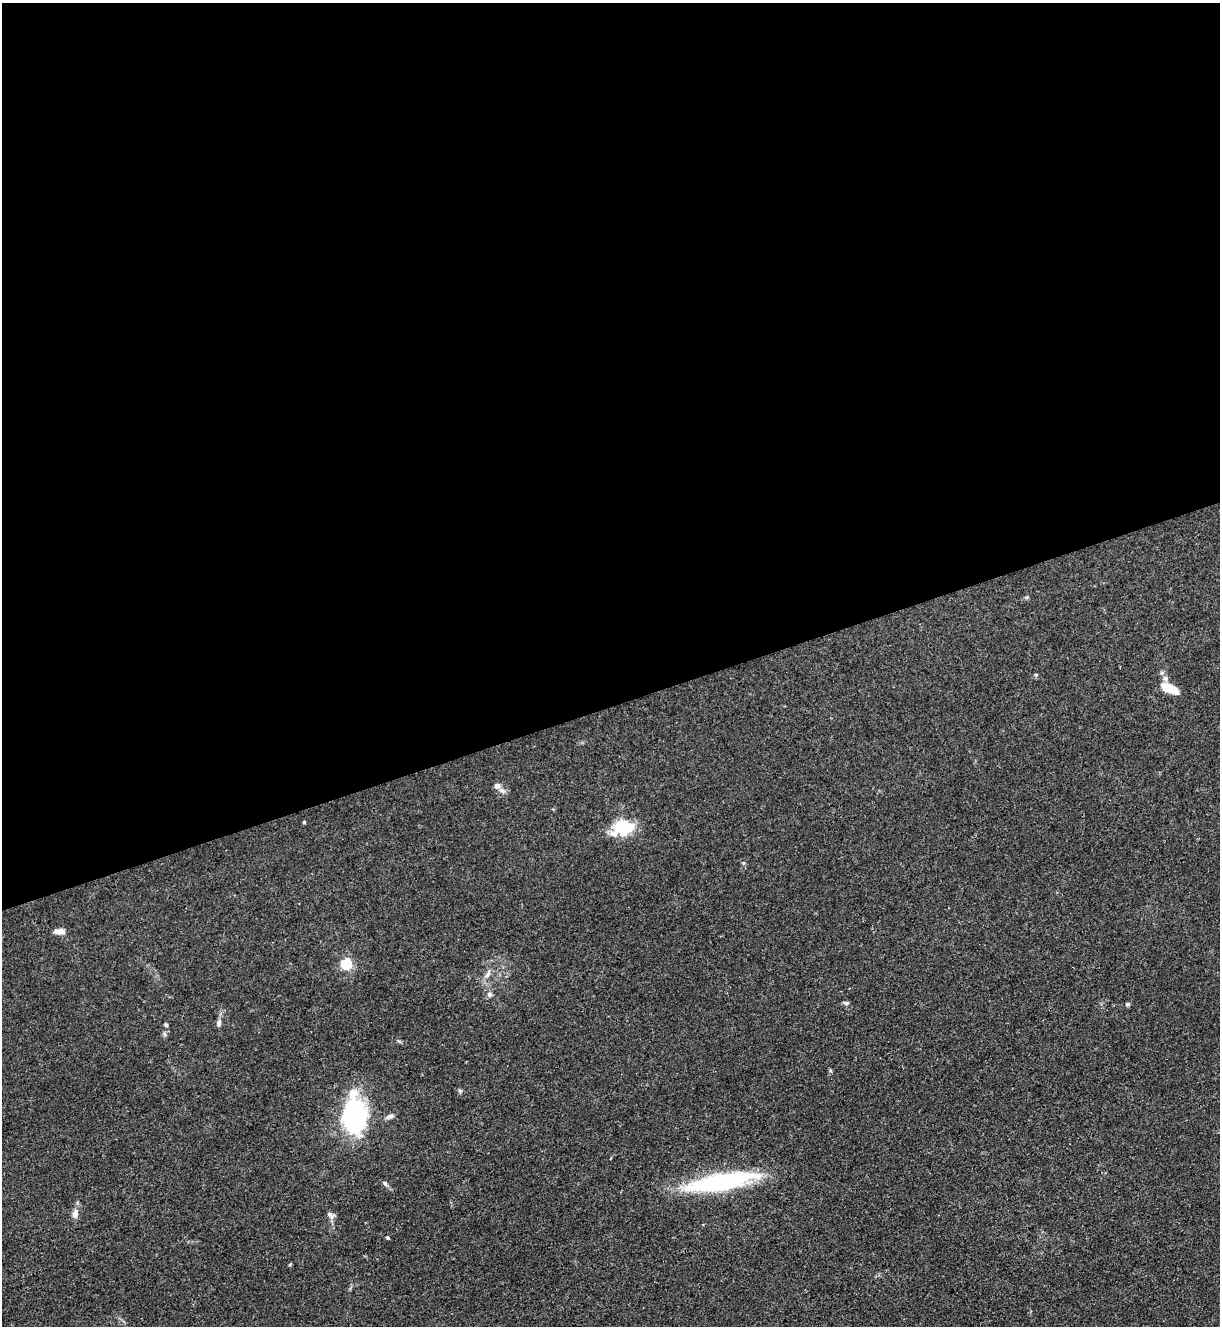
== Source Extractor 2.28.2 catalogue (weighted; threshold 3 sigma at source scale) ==
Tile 2 of 4 x 4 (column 2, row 1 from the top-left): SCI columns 1364-2581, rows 3978-5301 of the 5287 x 5305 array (HDU 1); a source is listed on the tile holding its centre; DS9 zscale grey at full resolution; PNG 1222 x 1328 px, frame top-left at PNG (2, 3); no overlay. Shown black and unused: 53% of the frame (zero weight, under 3 of 4 exposures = <1% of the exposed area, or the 3 px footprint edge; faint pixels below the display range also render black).
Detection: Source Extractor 2.28.2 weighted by HDU 2 'WHT'; one run over the whole footprint, this tile lists its part. Background 0.0313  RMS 0.0027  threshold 0.0121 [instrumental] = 3 sigma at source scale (4.5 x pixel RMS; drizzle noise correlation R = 1.50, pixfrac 1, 0.05/0.05 arcsec/px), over >= 5 px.
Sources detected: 25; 3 inside a brighter listed object's ellipse — not listed separately; the other 22 listed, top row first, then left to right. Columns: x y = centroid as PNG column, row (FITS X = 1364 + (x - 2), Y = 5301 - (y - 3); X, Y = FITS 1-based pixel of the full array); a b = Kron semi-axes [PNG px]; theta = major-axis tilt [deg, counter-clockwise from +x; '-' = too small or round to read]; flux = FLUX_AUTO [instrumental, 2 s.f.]
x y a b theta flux
1165 678 7 6 - 0.82
1170 688 16 7 -24 7.6
497 786 8 7 - 0.96
304 822 4 4 - 0.28
623 828 23 16 17 11
59 931 11 6 -2 1.9
346 964 5 5 - 33
488 974 12 5 56 1.2
489 994 6 6 - 0.64
846 1003 8 5 0 0.53
1127 1004 5 5 - 0.46
219 1023 10 6 80 0.91
166 1025 4 4 - 0.52
165 1034 6 4 -87 0.49
460 1091 6 5 - 0.44
354 1116 40 26 87 32
390 1116 11 5 19 0.99
721 1182 81 18 10 33
385 1183 8 6 -48 0.65
75 1214 11 7 78 1.7
330 1215 12 7 -40 1
387 1238 4 4 - 0.36